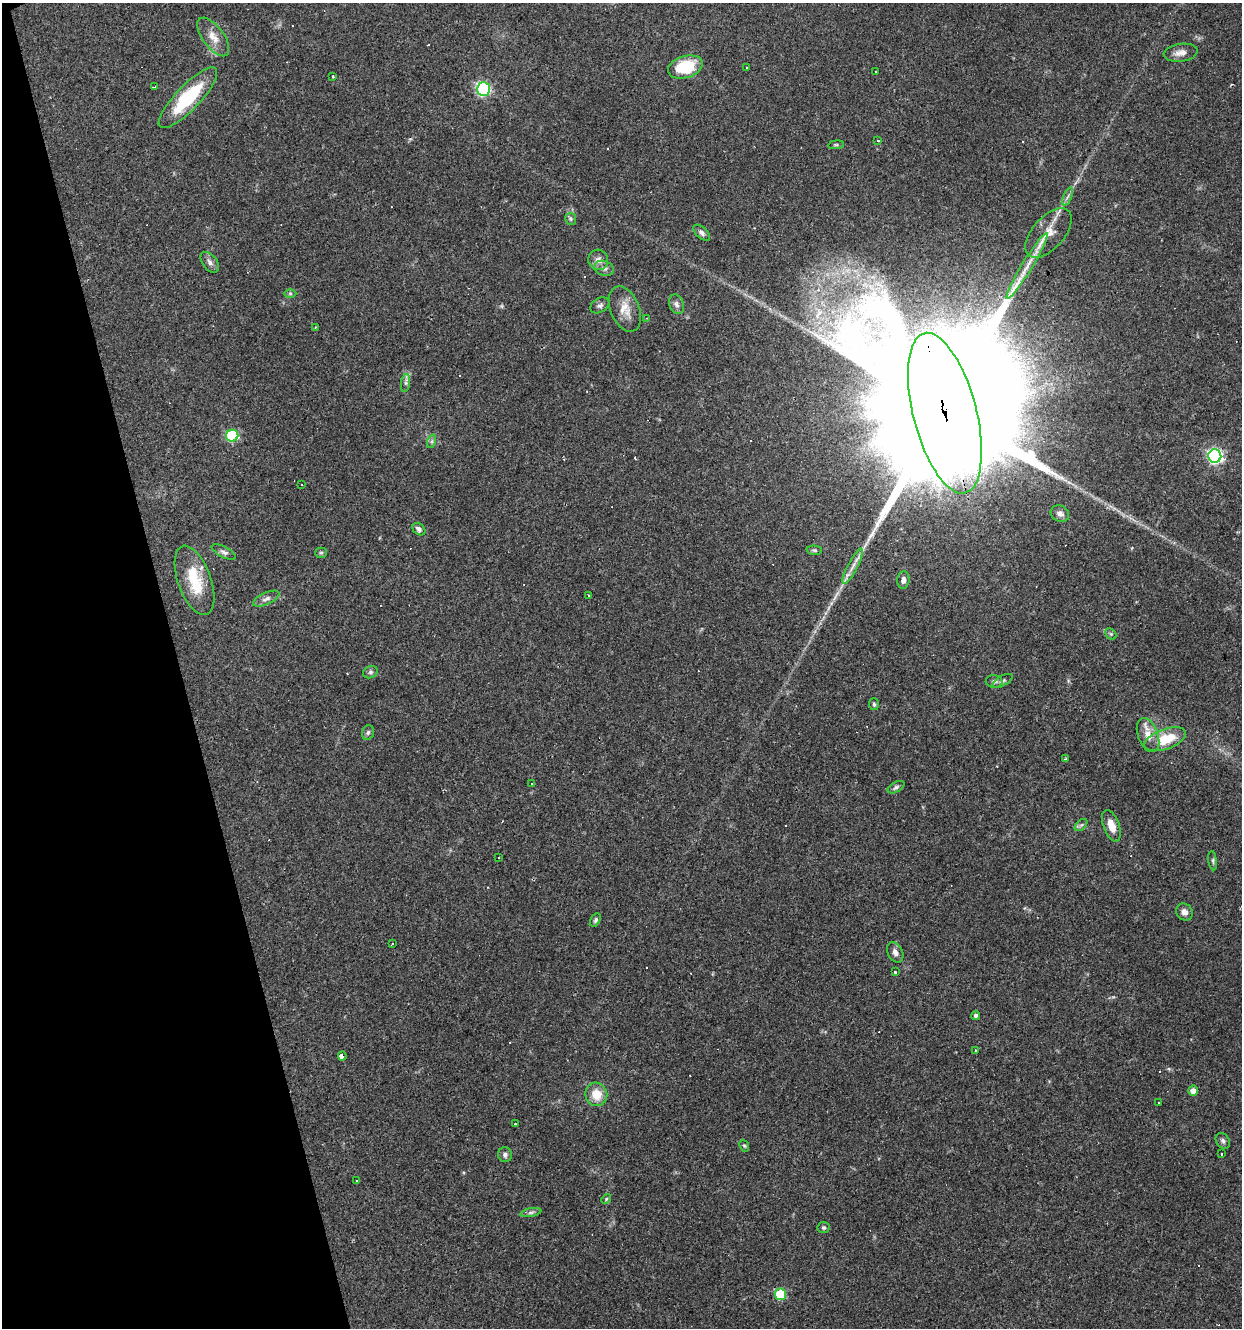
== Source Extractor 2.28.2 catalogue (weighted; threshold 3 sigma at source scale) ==
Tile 5 of 4 x 4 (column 1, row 2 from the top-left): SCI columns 107-1346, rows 2653-3978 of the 5119 x 5304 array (HDU 1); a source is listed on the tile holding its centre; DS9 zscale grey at full resolution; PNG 1244 x 1330 px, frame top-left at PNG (2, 3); each listed source drawn as its Kron ellipse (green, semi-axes under 4 px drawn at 4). Shown black and unused: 14% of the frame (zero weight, under 3 of 4 exposures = <1% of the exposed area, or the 3 px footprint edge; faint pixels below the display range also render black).
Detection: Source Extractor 2.28.2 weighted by HDU 2 'WHT'; one run over the whole footprint, this tile lists its part. Background 0.101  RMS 0.0052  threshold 0.0234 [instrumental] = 3 sigma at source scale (4.5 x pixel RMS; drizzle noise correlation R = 1.50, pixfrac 1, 0.0396/0.0396 arcsec/px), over >= 5 px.
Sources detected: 96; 18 cosmic-ray / hot-pixel residue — neither listed nor drawn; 1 inside a brighter listed object's ellipse — not listed separately; the other 77 listed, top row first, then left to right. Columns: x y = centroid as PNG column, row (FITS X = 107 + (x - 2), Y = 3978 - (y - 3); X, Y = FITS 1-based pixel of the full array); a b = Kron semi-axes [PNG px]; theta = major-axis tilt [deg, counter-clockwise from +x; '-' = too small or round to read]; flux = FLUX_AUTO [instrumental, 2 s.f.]
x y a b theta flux
213 37 22 10 -53 6.2
1181 53 17 9 8 3.8
685 67 18 11 17 22
747 68 3 3 - 0.95
875 72 3 3 - 1
332 76 3 3 - 1.5
155 87 4 2 - 0.96
483 89 7 6 - 69
188 98 40 12 46 32
878 140 3 3 - 2.1
836 145 8 4 8 0.75
1068 197 10 3 69 1.3
571 219 6 5 - 0.99
702 233 10 5 -42 1.8
1048 233 30 16 49 9.3
598 260 10 10 - 2.9
210 262 12 7 -52 2.3
1027 266 38 5 59 8.1
604 268 10 7 -19 2.2
290 293 6 4 0 0.82
676 304 10 7 -68 2.1
600 305 10 7 31 1.6
625 309 24 14 -68 7.6
646 318 4 4 - 0.5
316 327 3 2 - 0.79
406 383 9 4 82 1.3
945 413 82 31 -76 53000
232 436 6 6 - 40
432 441 7 4 72 0.95
1215 456 6 6 - 110
301 484 3 2 - 0.48
1060 514 10 8 -28 2.6
419 529 7 5 -42 1.7
814 550 7 4 -4 0.89
224 552 13 5 -28 1.6
321 553 5 5 - 0.77
853 566 20 5 62 3.7
194 580 36 16 -70 19
903 580 9 6 83 2.3
589 596 3 3 - 2.8
266 599 14 6 24 2.3
1111 634 6 4 -44 0.79
370 672 7 6 - 1.2
994 681 8 6 -9 1.3
1003 681 11 5 30 1.4
874 704 6 5 - 0.92
368 732 8 5 73 1.1
1148 735 18 10 -69 6.3
1165 739 22 10 20 16
1066 759 3 3 - 1.2
532 784 3 2 - 0.37
896 787 9 5 29 1.1
1081 825 7 4 44 1
1111 826 16 8 -69 6.1
499 857 3 3 - 0.75
1213 861 10 3 -82 0.89
1184 912 9 7 -49 2.7
595 920 7 4 61 1
392 944 3 2 - 0.32
895 952 11 7 -63 2.5
895 972 3 3 - 1.4
976 1016 4 4 - 1.4
976 1050 3 2 - 0.48
342 1056 4 3 - 140
1193 1091 5 5 - 3.2
596 1094 12 11 - 9
1158 1102 2 2 - 0.4
515 1124 3 2 - 0.39
1223 1141 8 6 -53 1.4
744 1146 6 4 -66 0.71
1222 1154 3 3 - 0.79
505 1155 7 7 - 1.6
357 1180 3 2 - 0.41
606 1199 5 4 - 0.68
531 1212 10 4 11 1.3
824 1228 6 5 - 0.97
780 1294 6 5 - 26
Overlapping masked pixels (flux is a lower limit): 1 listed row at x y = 945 413